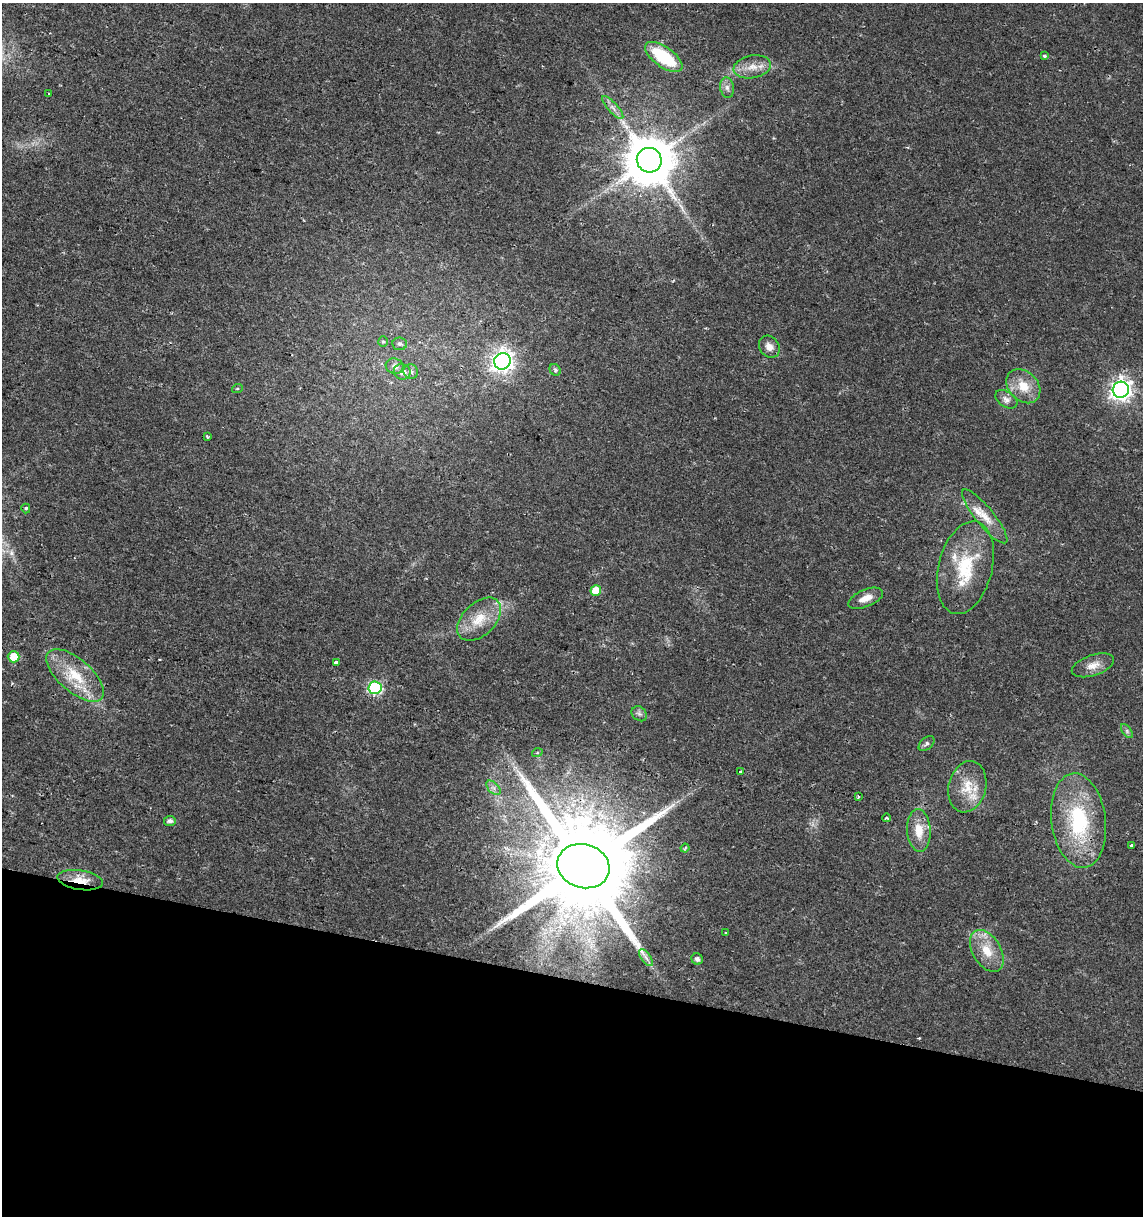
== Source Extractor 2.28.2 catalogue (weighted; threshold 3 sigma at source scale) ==
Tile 15 of 4 x 4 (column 3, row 4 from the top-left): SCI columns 2567-3707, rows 1-1214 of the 5073 x 4864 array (HDU 1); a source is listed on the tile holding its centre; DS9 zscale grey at full resolution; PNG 1145 x 1218 px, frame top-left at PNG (2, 3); each listed source drawn as its Kron ellipse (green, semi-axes under 4 px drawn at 4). Shown black and unused: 20% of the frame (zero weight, under 2 of 3 exposures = <1% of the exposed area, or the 3 px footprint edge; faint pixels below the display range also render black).
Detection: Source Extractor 2.28.2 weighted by HDU 2 'WHT'; one run over the whole footprint, this tile lists its part. Background 0.0204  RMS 0.0027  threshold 0.0122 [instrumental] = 3 sigma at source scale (4.5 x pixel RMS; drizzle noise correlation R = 1.50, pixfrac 1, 0.0396/0.0396 arcsec/px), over >= 5 px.
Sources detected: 55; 1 long thin detection or spike segment (spike, bleed or trail) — neither listed nor drawn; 3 inside a brighter listed object's ellipse — not listed separately; the other 51 listed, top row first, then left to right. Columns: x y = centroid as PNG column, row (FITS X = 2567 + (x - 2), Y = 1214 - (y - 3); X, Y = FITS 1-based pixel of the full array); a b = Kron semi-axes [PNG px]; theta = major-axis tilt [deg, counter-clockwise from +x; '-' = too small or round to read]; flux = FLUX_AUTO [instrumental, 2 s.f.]
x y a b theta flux
1044 56 4 4 - 0.52
664 57 22 10 -36 16
752 67 19 11 10 3.6
727 88 10 7 -79 1.3
48 94 3 3 - 2.2
613 108 15 5 -48 1.4
649 160 12 12 - 1400
383 342 5 5 - 0.38
400 344 7 6 - 0.72
769 347 12 9 -54 2
502 361 8 8 - 160
395 366 9 7 -16 1.3
555 370 6 5 - 0.52
402 372 8 7 - 1.8
411 372 7 7 - 0.92
1023 386 19 14 -45 5.3
237 389 5 3 - 0.23
1121 390 8 8 - 150
1006 399 12 7 -32 1.4
207 437 3 2 - 0.3
26 508 5 4 - 0.38
985 516 34 9 -51 4.4
965 568 47 27 76 16
596 591 5 5 - 3.8
866 598 18 8 23 2.8
479 619 26 16 44 6.9
14 657 6 5 - 4.7
336 663 4 4 - 1.1
1093 665 22 10 18 2.9
75 675 35 16 -41 10
375 688 6 6 - 34
639 714 8 6 -43 0.8
1127 731 8 4 -54 0.62
927 744 9 6 42 0.72
537 753 5 3 - 0.31
740 772 3 2 - 0.32
967 787 26 18 75 6.9
493 788 8 5 -45 1.1
858 797 3 3 - 0.55
887 818 4 3 - 0.38
1079 820 47 27 -83 24
170 821 6 5 - 1.1
919 831 21 11 -87 4.8
1131 846 3 3 - 2.6
685 848 4 3 - 0.31
583 866 26 22 -16 7200
80 880 23 10 -9 4.8
725 933 2 2 - 0.31
987 951 23 14 -59 5.8
646 958 10 4 -55 0.99
697 959 6 5 - 0.86
Overlapping masked pixels (flux is a lower limit): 2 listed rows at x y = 583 866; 80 880